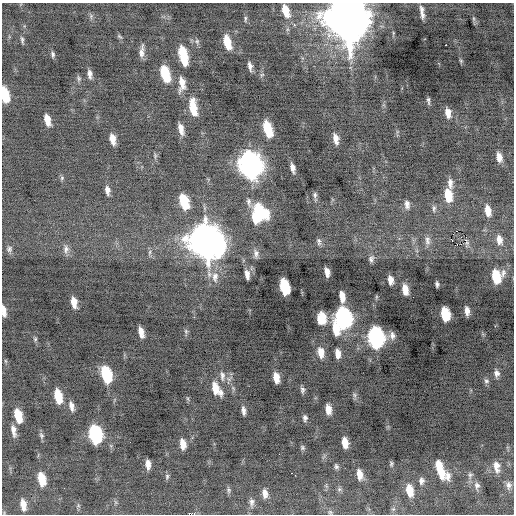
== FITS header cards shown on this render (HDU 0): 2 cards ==
NAXIS1  =                  512 / Axis length
NAXIS2  =                  512 / Axis length

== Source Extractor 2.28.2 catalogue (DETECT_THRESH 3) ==
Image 512 x 512 px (HDU 0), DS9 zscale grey, 1 PNG px = 1 image px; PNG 516 x 516 px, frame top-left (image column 1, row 512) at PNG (2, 3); no overlay
Background -0.146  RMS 0.78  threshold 2.33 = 3 sigma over >= 5 px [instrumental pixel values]
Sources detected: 128; all 128 listed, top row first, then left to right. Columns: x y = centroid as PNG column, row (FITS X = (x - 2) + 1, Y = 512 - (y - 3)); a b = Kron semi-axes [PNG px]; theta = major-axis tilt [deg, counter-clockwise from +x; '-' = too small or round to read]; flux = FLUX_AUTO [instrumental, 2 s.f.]
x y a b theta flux
422 9 11 7 -74 260
285 11 13 6 -73 780
422 14 13 7 -78 280
91 16 6 5 - 100
245 19 9 3 82 82
347 19 18 13 -70 240000
473 19 8 4 -82 100
294 24 3 3 - 170
119 36 7 4 -31 75
22 40 9 4 -81 120
197 41 7 5 -71 120
227 42 12 6 -75 1100
445 45 3 2 - 98
142 51 16 5 83 290
53 54 7 5 -83 120
183 56 16 6 -78 1900
461 61 6 4 -47 67
250 66 8 4 -80 210
90 74 10 5 -86 230
165 74 13 6 -74 2100
262 75 7 4 30 79
79 78 8 6 -88 110
182 84 16 7 88 550
5 94 12 6 -79 1800
428 101 7 3 -85 100
193 107 18 7 -81 1100
448 113 10 6 -81 420
47 120 10 5 -77 580
181 129 12 5 -76 410
268 129 13 6 -74 2000
112 139 9 5 -79 440
336 139 11 5 -79 390
155 156 8 4 90 99
499 157 11 6 -79 380
250 165 15 10 -74 34000
293 168 8 4 -80 260
62 178 6 5 - 88
450 183 13 6 -87 280
107 190 9 5 -82 280
315 195 7 5 90 120
448 195 13 7 -82 1200
184 202 13 7 -73 1900
407 204 10 6 -86 230
434 208 9 5 -90 130
488 211 12 7 -80 540
259 212 16 13 -65 3700
465 240 5 3 - 150
499 240 13 8 -78 420
206 241 17 13 -66 93000
427 241 13 8 -90 280
319 242 10 6 -80 140
461 244 3 2 - 52
9 249 9 8 - 180
66 249 12 8 82 270
149 252 9 4 81 120
256 253 11 6 -90 210
371 259 10 7 72 190
327 272 8 4 -81 330
247 274 9 5 -81 310
496 276 11 9 88 1900
215 277 16 10 88 520
390 280 8 5 -82 370
437 284 6 3 -81 120
284 287 12 6 -77 3000
405 290 10 6 -82 630
342 297 10 5 -81 570
376 297 6 4 72 70
74 302 10 5 -80 510
4 311 10 4 -82 380
467 311 8 4 -84 290
445 314 10 7 -81 1800
322 318 10 7 -90 1100
343 318 13 9 -79 14000
336 329 16 8 -79 1100
186 331 7 5 -70 99
141 332 10 5 -78 430
392 335 11 8 -80 280
376 337 12 8 -82 14000
35 339 6 5 - 84
321 353 13 7 -82 530
338 354 9 5 -85 420
5 361 6 4 -88 62
497 373 8 7 - 230
106 375 13 7 -76 3000
222 376 15 7 -87 290
276 378 9 5 -82 570
486 381 7 6 - 130
215 388 15 8 -70 780
303 390 7 6 - 130
221 393 9 6 -62 170
354 395 7 6 - 120
58 396 12 6 -79 1200
188 399 6 4 -72 72
71 406 11 5 -76 300
328 409 9 5 -82 460
243 411 10 4 -82 210
18 416 12 6 -77 1100
305 418 7 5 -88 140
13 430 14 6 -81 330
41 435 7 6 - 120
95 435 13 8 -79 6800
345 442 9 5 -82 580
183 444 9 5 -83 550
302 447 6 5 - 92
279 454 2 2 - 100
148 464 8 4 -88 340
391 464 6 5 - 85
439 465 9 7 -84 580
336 466 7 5 -72 110
496 467 14 8 -82 410
441 472 14 8 -75 870
359 474 11 6 -84 440
295 475 3 2 - 41
470 475 8 6 65 140
167 476 8 5 76 100
448 476 13 8 88 320
42 479 12 6 -79 1100
421 481 9 7 84 200
477 485 10 8 -83 220
509 485 11 7 88 240
339 489 7 5 45 100
229 490 9 5 -86 110
409 490 12 7 -78 790
265 493 11 6 -84 310
251 502 11 7 89 220
23 505 11 5 -82 470
393 509 6 5 - 94
330 512 6 6 - 91
At the frame edge (FLAGS 8, measured only in part): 3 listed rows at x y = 347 19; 5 94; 4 311